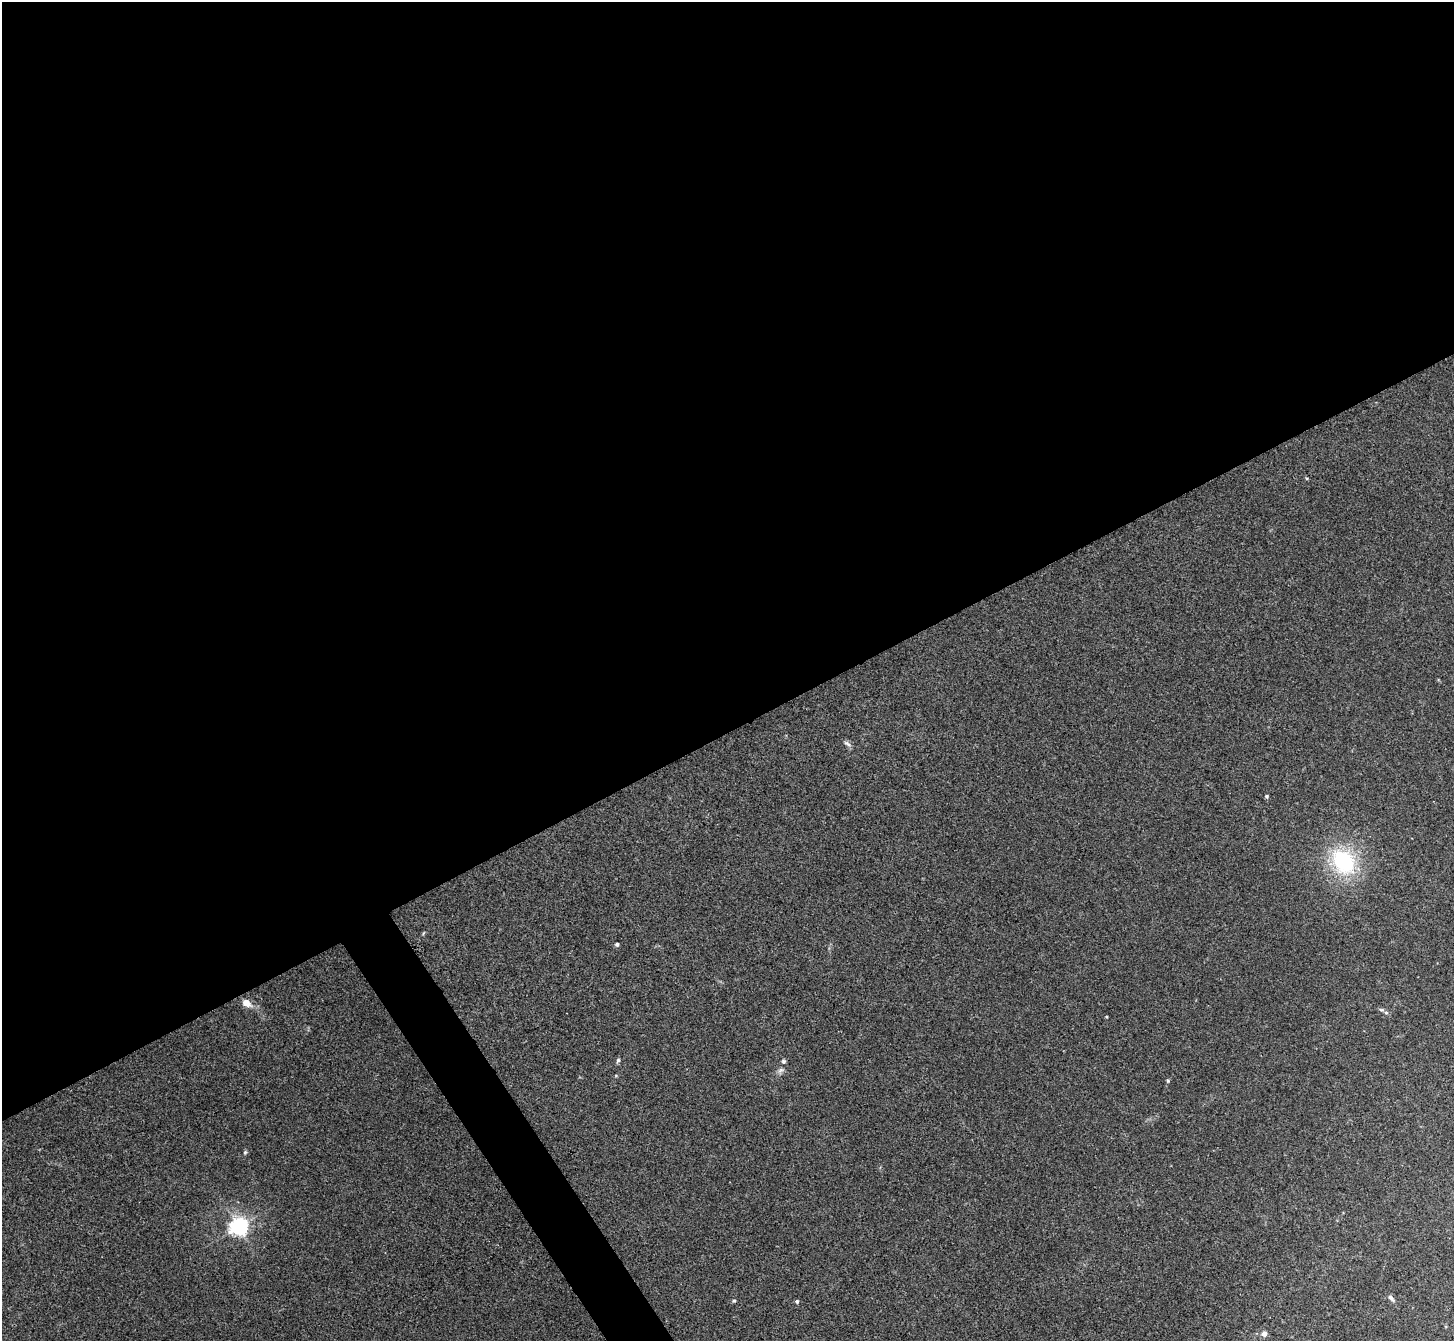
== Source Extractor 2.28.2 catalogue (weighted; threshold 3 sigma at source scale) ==
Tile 2 of 4 x 4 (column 2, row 1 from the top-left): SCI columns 1455-2906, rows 4173-5511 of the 5811 x 5806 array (HDU 1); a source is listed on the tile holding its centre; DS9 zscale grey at full resolution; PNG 1456 x 1343 px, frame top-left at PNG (2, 2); no overlay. Shown black and unused: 56% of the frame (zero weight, under 3 of 4 exposures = <1% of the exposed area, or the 3 px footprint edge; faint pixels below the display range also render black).
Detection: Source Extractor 2.28.2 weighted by HDU 2 'WHT'; one run over the whole footprint, this tile lists its part. Background 0.0166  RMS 0.0046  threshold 0.0206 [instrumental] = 3 sigma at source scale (4.5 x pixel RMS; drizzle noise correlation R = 1.50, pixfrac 1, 0.05/0.05 arcsec/px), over >= 5 px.
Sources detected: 17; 1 inside a brighter listed object's ellipse — not listed separately; the other 16 listed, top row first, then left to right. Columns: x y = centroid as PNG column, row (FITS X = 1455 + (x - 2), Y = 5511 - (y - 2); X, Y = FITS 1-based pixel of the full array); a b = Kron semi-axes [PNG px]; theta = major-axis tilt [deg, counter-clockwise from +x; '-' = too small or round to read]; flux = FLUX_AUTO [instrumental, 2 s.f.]
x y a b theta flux
847 743 12 5 -32 1.3
1266 796 4 4 - 0.8
1343 862 31 23 -55 40
617 944 5 4 - 0.83
247 1003 12 8 -33 4.1
1386 1012 6 5 - 0.87
618 1060 7 5 72 0.85
783 1061 6 5 - 0.87
781 1070 10 7 21 1.5
1168 1080 5 4 - 0.6
245 1152 6 4 63 0.7
238 1227 6 6 - 220
1391 1298 10 5 -49 1.4
734 1301 5 4 - 0.65
797 1301 4 4 - 0.98
1264 1334 5 4 - 3.4